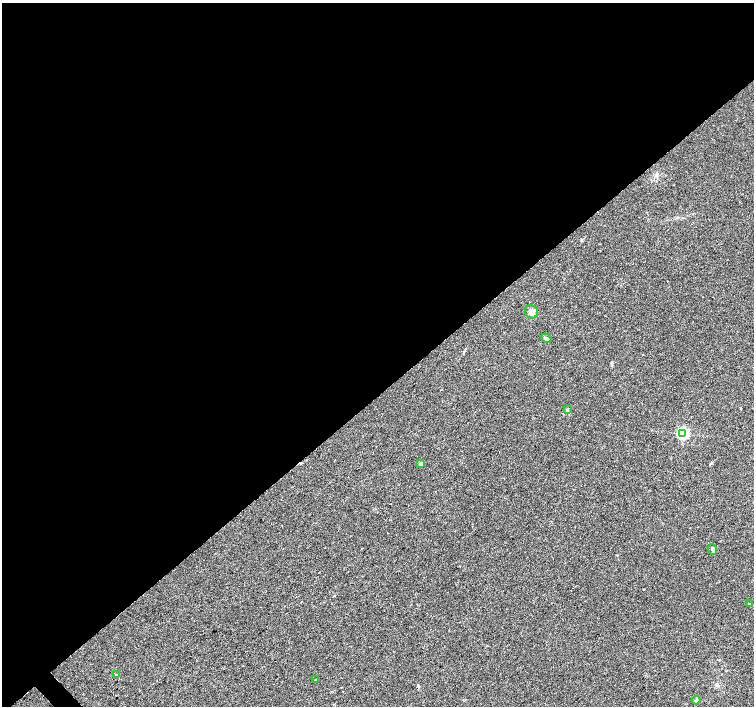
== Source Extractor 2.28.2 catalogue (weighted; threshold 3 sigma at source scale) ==
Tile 2 of 4 x 4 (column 2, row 1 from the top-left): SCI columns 1509-3012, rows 4433-5839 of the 6020 x 5987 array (HDU 1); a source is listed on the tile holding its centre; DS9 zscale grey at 2 x 2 block average (1 PNG px = mean of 2 x 2 image px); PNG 756 x 708 px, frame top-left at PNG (2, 3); each listed source drawn as its Kron ellipse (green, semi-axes under 4 px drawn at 4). Shown black and unused: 56% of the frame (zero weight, under 2 of 3 exposures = <1% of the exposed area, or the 3 px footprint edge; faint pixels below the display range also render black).
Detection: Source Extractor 2.28.2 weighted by HDU 2 'WHT'; one run over the whole footprint, this tile lists its part. Background 0.0335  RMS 0.0046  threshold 0.0208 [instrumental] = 3 sigma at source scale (4.5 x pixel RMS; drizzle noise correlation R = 1.50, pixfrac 1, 0.0396/0.0396 arcsec/px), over >= 5 px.
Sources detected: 10; all 10 listed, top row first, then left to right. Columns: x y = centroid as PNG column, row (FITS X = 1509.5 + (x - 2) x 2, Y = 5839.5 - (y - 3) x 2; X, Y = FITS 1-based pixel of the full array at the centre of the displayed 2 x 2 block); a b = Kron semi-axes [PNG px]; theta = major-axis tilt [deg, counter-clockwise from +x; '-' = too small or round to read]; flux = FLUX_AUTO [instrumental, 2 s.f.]
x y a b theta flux
531 312 7 6 - 5.9
546 338 5 3 - 2.3
567 410 4 3 - 1.2
683 433 3 3 - 170
421 464 3 3 - 4.8
713 549 5 3 - 2
749 603 2 2 - 0.6
117 675 3 3 - 1.2
316 679 3 2 - 0.8
696 700 4 3 - 1.4
Diffuse or blended objects may show on this block-average render without a row.